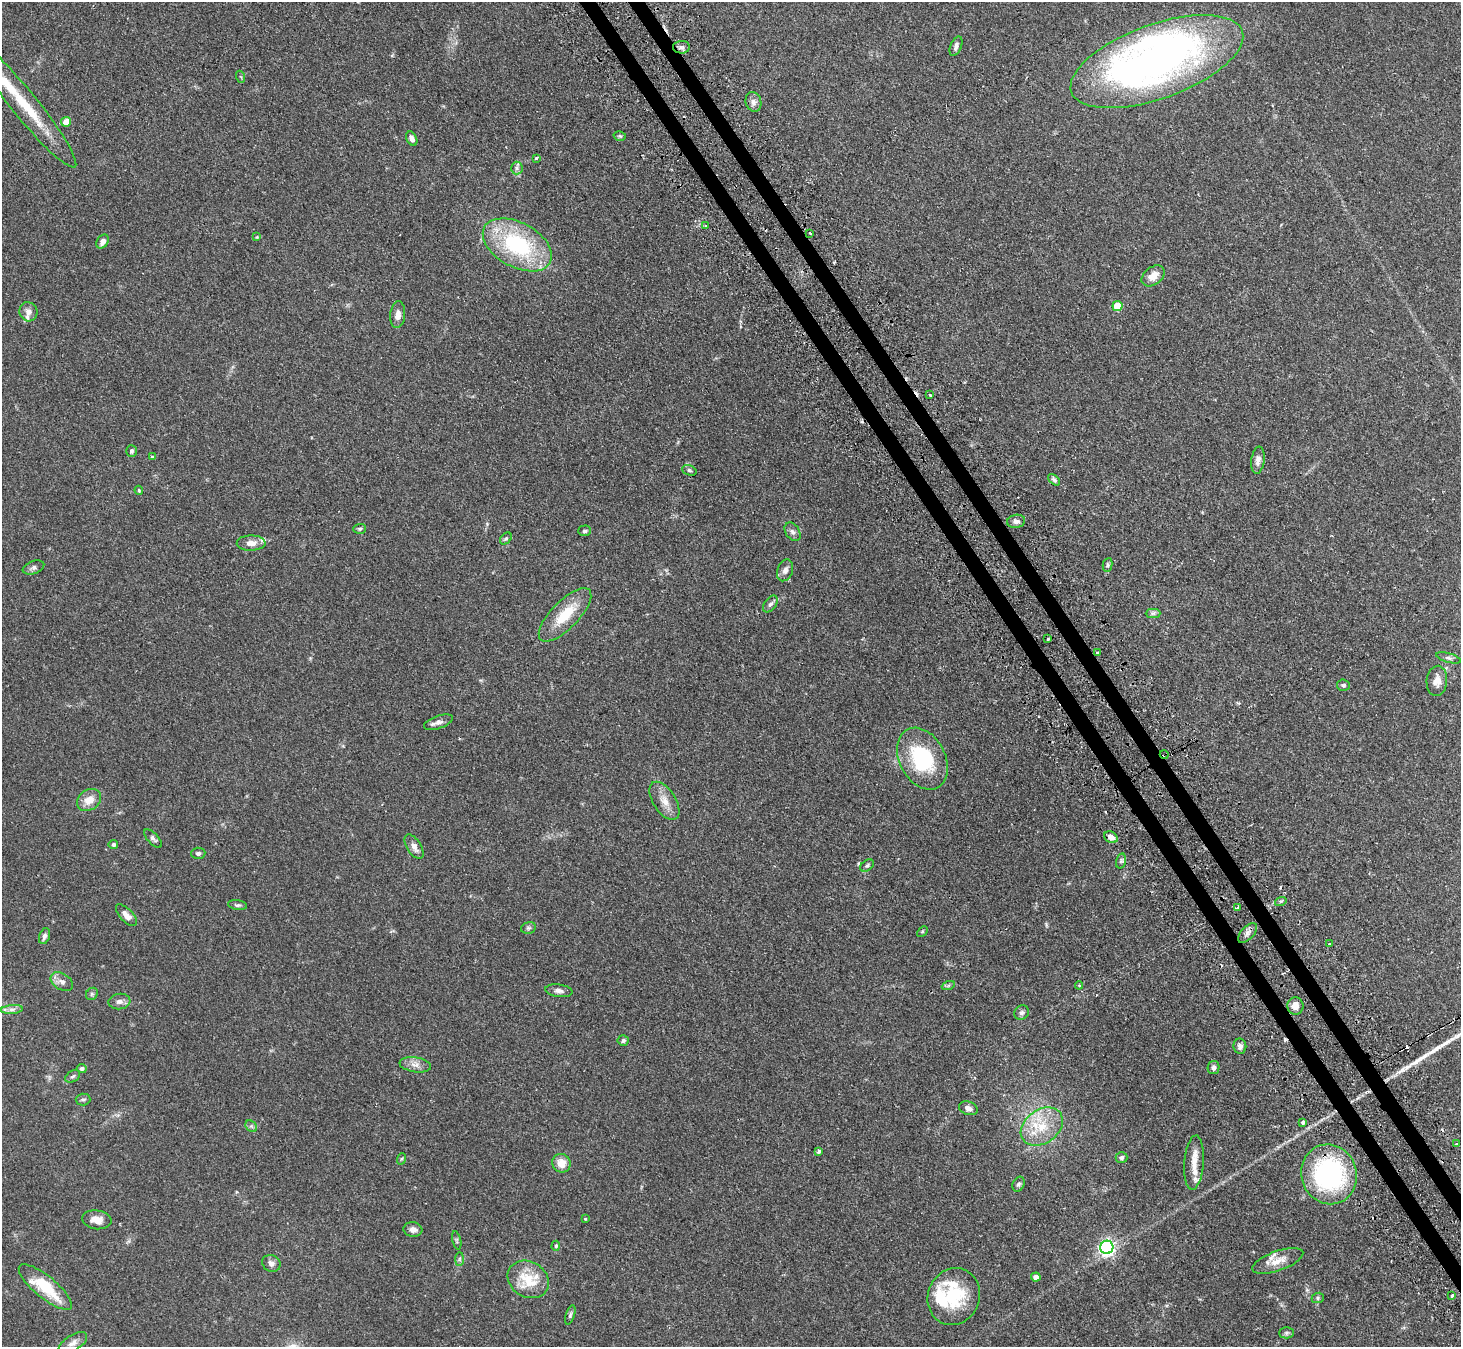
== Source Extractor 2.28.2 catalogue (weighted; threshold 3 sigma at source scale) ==
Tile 6 of 4 x 4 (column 2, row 2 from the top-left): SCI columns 1491-2949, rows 2864-4208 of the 5898 x 5865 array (HDU 1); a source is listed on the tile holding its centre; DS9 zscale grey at full resolution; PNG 1463 x 1349 px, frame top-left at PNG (2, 2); each listed source drawn as its Kron ellipse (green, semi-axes under 4 px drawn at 4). Shown black and unused: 2% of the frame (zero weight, under 2 of 3 exposures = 3% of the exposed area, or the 3 px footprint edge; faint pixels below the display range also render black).
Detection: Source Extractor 2.28.2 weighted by HDU 2 'WHT'; one run over the whole footprint, this tile lists its part. Background 0.0955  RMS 0.0063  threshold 0.0281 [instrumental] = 3 sigma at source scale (4.5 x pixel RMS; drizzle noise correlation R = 1.50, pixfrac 1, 0.05/0.05 arcsec/px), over >= 5 px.
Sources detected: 127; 2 inside a brighter object's white glare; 8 cosmic-ray / hot-pixel residue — neither listed nor drawn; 6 inside a brighter listed object's ellipse — not listed separately; the other 111 listed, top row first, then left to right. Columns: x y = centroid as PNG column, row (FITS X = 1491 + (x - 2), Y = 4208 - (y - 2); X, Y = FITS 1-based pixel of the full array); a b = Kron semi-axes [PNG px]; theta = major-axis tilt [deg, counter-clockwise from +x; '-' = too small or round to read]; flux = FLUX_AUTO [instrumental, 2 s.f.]
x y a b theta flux
956 46 10 5 68 2.2
681 47 8 6 2 1.8
1157 62 91 37 20 350
241 77 6 4 -71 0.66
753 102 10 7 -74 2.8
25 105 80 13 -51 28
66 122 5 5 - 8.3
620 136 6 4 -15 0.91
412 139 7 5 -62 2.6
536 158 3 3 - 1.5
517 168 6 6 - 1.6
706 226 3 3 - 1.1
810 233 3 2 - 0.72
257 237 4 4 - 0.66
102 242 7 5 57 3.3
517 245 37 22 -29 64
1153 276 13 8 38 6.2
1117 306 5 5 - 19
28 312 10 9 - 4.2
398 315 13 7 85 4.2
930 395 3 2 - 1.5
131 451 6 5 - 1.3
152 457 3 3 - 1.2
1258 460 13 6 83 3.5
689 470 7 5 -19 1.1
1054 480 7 4 -39 1.5
139 490 4 3 - 0.77
1016 521 9 6 11 2.3
360 529 6 5 - 1.1
585 531 6 5 - 1.3
792 532 10 7 -55 2.2
506 539 7 5 46 1.2
251 543 14 7 1 4.4
1108 565 6 5 - 0.95
33 567 11 6 20 2.1
785 570 11 7 70 3.4
770 604 9 6 51 1.8
1153 613 7 4 1 1.5
565 615 35 14 46 20
1048 639 3 3 - 2.3
1097 653 3 2 - 0.58
1448 658 12 4 -16 1.7
1437 681 15 10 84 5.1
1343 685 6 5 - 1.3
438 722 15 6 19 2.8
1164 755 4 2 - 4.6
922 759 33 23 -62 50
89 800 13 10 34 7.2
664 801 21 11 -58 7.4
1111 837 7 5 -29 4
153 838 12 5 -47 1.7
113 845 5 5 - 1.5
414 847 13 7 -58 3.9
198 853 7 5 3 1.4
1121 861 7 4 76 1.2
867 865 8 5 36 1.3
1281 901 6 4 17 0.85
237 905 10 5 -8 1.4
1238 908 4 3 - 7.1
126 915 13 6 -46 4.4
528 928 7 5 14 1.2
922 931 6 4 45 0.66
1247 933 12 6 46 2.4
44 936 8 5 72 2.3
1329 944 3 3 - 1.1
62 982 12 8 -32 3.3
1079 985 4 4 - 0.66
948 986 7 4 19 1
559 991 14 6 -7 2.7
92 994 6 5 - 1.2
119 1002 11 7 7 2.9
1295 1006 9 8 - 5.6
12 1009 11 4 4 2.1
1022 1013 8 7 - 1.7
623 1040 5 5 - 1.3
1240 1046 8 6 -81 2.2
415 1065 16 7 -8 4.1
1214 1067 7 6 - 1.9
82 1068 5 4 - 1.4
73 1076 8 5 30 1.3
83 1100 7 6 - 1.4
968 1108 9 6 -19 2.7
1303 1122 4 3 - 3.9
251 1126 6 5 - 1.2
1042 1126 23 16 36 19
1456 1143 3 3 - 1.3
819 1151 4 3 - 2.2
1121 1158 6 5 - 1.7
401 1159 6 3 70 0.69
561 1163 9 9 - 6.9
1194 1163 27 9 86 9.1
1329 1174 30 27 -71 97
1019 1184 8 5 61 1.3
585 1219 3 3 - 0.53
97 1220 15 9 -8 5.4
413 1230 9 7 -6 3.2
457 1240 9 3 -77 1
556 1246 5 4 - 0.91
1107 1247 6 6 - 170
459 1259 7 4 89 1.1
1278 1261 27 9 20 8
271 1263 9 8 - 2.6
1036 1277 4 4 - 4.1
528 1279 22 17 -31 19
45 1287 33 11 -39 27
1452 1295 3 3 - 1.8
954 1297 29 26 69 35
1318 1298 6 5 - 1.1
570 1315 10 4 72 1.4
1286 1333 7 5 1 1.3
73 1343 16 7 32 3.7
Overlapping masked pixels (flux is a lower limit): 1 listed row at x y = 1164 755